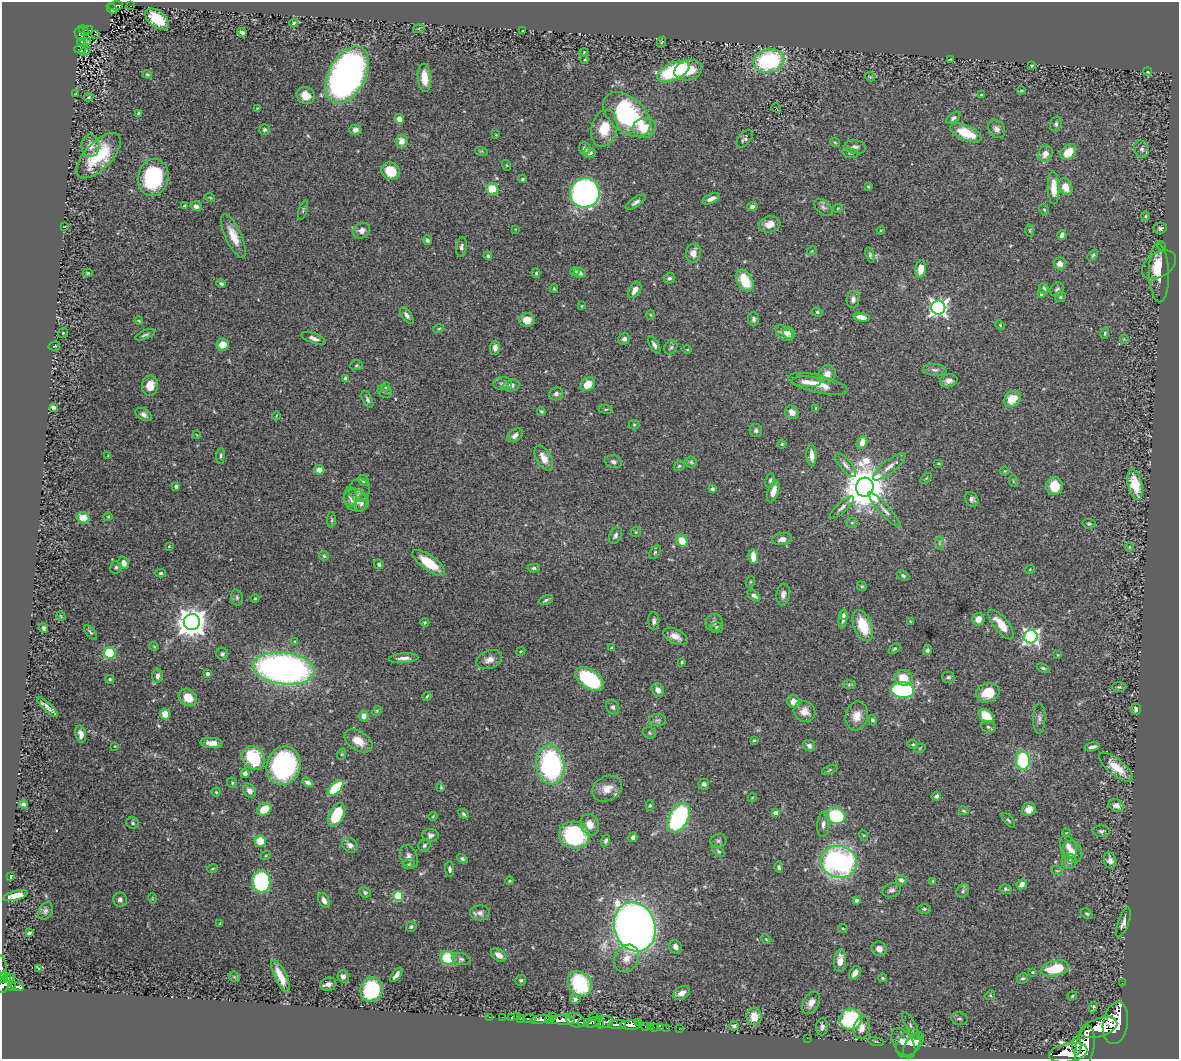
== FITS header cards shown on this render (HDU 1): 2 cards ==
NAXIS1  =                 1177
NAXIS2  =                 1057

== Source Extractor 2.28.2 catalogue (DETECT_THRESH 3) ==
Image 1177 x 1057 px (HDU 1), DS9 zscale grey, 1 PNG px = 1 image px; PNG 1181 x 1061 px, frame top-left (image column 1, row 1057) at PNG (2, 2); each listed source drawn as its Kron ellipse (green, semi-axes under 4 px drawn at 4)
Background 0.762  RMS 0.027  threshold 0.0825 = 3 sigma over >= 5 px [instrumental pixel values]
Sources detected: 458; all 458 listed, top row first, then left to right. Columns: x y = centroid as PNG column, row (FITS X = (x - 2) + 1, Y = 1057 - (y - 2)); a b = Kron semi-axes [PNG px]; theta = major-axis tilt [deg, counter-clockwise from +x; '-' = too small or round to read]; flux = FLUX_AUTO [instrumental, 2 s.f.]
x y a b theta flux
116 6 7 4 10 120
131 6 2 2 - 0.89
112 9 6 4 -44 110
157 19 13 8 -38 59
294 23 4 4 - 3.3
419 28 6 4 19 2.5
88 30 5 2 - 53
84 31 6 4 -57 120
522 31 3 2 - 1.2
242 32 5 3 - 5.9
80 34 7 5 -74 160
95 35 3 2 - 0.85
88 41 3 2 - 1.2
82 42 4 4 - 2
662 42 6 3 70 1.7
80 50 6 2 -14 2.9
85 51 6 2 22 3
584 52 4 3 - 1.1
585 59 4 3 - 1.7
950 59 3 2 - 1.2
769 61 15 11 13 190
1031 66 3 2 - 1.6
688 70 14 10 17 40
673 71 17 8 24 160
1148 72 4 3 - 1.7
147 74 5 4 - 3.2
347 75 30 18 63 950
870 77 5 4 - 2.1
424 78 14 6 -85 27
1021 90 4 3 - 1.6
76 93 3 2 - 1
981 95 3 3 - 2.5
306 96 9 8 - 24
89 97 5 4 - 3.2
257 108 4 4 - 1.5
776 108 5 2 - 1.1
138 113 3 3 - 3.7
627 114 27 17 -41 270
953 118 8 4 39 4.4
399 119 5 5 - 14
1056 124 7 5 73 4.5
604 128 18 12 75 47
644 128 12 10 10 36
996 129 10 7 -51 9.7
265 130 5 5 - 3.9
355 130 6 5 - 6.7
966 133 16 7 -23 54
496 135 3 2 - 1.4
745 139 10 6 47 5.1
402 141 7 6 - 13
835 142 5 4 - 2
90 146 11 9 -87 14
855 147 10 7 -9 7.7
585 149 6 5 - 6.1
1142 149 9 7 -63 5.8
481 151 6 4 -16 2.3
1068 152 9 6 42 31
589 153 6 5 - 9
850 153 8 4 -13 3
1045 154 8 7 - 14
99 156 29 13 46 100
506 165 6 3 -70 1.9
391 171 9 8 - 42
153 177 19 15 77 160
522 179 4 3 - 2.7
868 187 4 3 - 1.8
1065 187 9 6 -61 23
1054 188 16 5 -88 31
492 189 6 5 - 36
585 193 15 14 - 670
210 197 5 3 - 1.5
711 199 9 4 24 9.7
636 202 11 5 33 7.1
184 206 3 3 - 2.9
196 206 5 5 - 8.5
752 206 5 4 - 5.8
823 207 11 6 -42 5.3
838 208 5 4 - 2.2
303 210 10 3 72 2.5
1044 210 6 4 -65 2.6
1145 216 4 4 - 2.1
769 224 11 8 15 16
65 226 4 2 - 1.5
1160 228 7 5 6 4.1
515 229 2 2 - 1.2
881 230 4 3 - 1.6
1030 230 6 3 -90 2
362 231 9 7 32 9.7
1062 235 5 4 - 7.8
233 236 23 8 -65 29
427 240 5 4 - 3.3
1161 246 5 3 - 2.6
461 247 10 5 83 5.6
812 251 5 4 - 1.9
693 253 9 7 79 15
870 255 8 4 -75 4
1093 255 6 4 49 2.8
488 256 4 4 - 3.2
1060 264 6 6 - 11
1159 265 19 12 32 25
921 269 8 5 84 23
575 271 4 4 - 3.5
88 273 5 4 - 2
536 273 5 4 - 2.2
580 273 6 4 -19 7.1
1159 273 29 10 -88 34
669 278 6 5 - 4
745 281 12 7 -59 59
221 284 4 3 - 3.7
554 289 4 3 - 2.1
1044 289 5 4 - 3.8
635 290 9 5 58 12
1057 290 7 6 - 6
1041 294 3 3 - 2.5
1060 296 5 5 - 5.2
853 299 8 6 89 7.4
582 306 3 2 - 1.2
938 308 7 7 - 740
817 312 6 4 -28 2.8
407 315 9 5 -54 6.4
651 315 5 3 - 1.8
862 317 8 4 -11 17
753 319 7 5 -81 4.6
527 320 8 7 - 22
139 321 4 3 - 1.6
1000 325 5 3 - 1.7
439 329 5 3 - 1.8
63 333 5 4 - 2
784 333 10 6 -40 15
789 333 6 5 - 8.3
1105 333 6 4 72 2.6
145 335 11 3 23 3.8
314 338 13 5 -20 9
624 339 6 5 - 6
1124 339 5 5 - 1.7
223 345 6 5 - 28
654 345 9 4 -61 6.5
54 346 6 4 14 3
671 347 8 6 61 4.8
495 348 7 5 87 9.5
687 349 5 3 - 1.8
356 365 6 5 - 2.9
935 370 12 6 -4 6.8
827 374 9 8 - 17
345 378 4 4 - 5.6
949 381 9 6 12 9.2
806 382 15 5 -2 12
503 384 9 6 3 6.6
588 384 7 6 - 28
818 384 30 9 -13 37
511 385 8 6 10 7.7
150 386 10 8 81 22
386 387 5 3 - 1.8
385 392 7 6 - 4.4
556 394 7 6 - 5.7
367 399 9 4 -64 5
1012 399 9 7 40 32
53 407 4 4 - 18
816 408 4 4 - 1.5
606 409 7 3 -6 2.6
541 411 4 4 - 2.6
792 412 7 6 - 13
144 415 9 5 -32 7
276 416 4 3 - 1.5
634 425 5 5 - 2.4
756 430 6 6 - 4.5
197 435 4 3 - 1.3
515 435 8 5 38 8.6
862 442 7 5 67 17
782 444 4 4 - 2.5
811 455 10 5 -86 13
108 456 3 3 - 1.4
220 456 8 3 83 3.2
544 458 14 7 -61 20
613 462 8 6 -19 7.3
691 462 5 5 - 3.1
938 463 5 3 - 1.8
846 465 15 5 -50 8.9
679 466 6 4 43 2.5
889 467 20 6 39 15
319 470 5 5 - 17
1005 471 4 3 - 1.5
926 478 6 3 37 2.1
363 480 6 4 -42 6.7
770 480 7 5 78 3.7
1013 481 6 4 -72 2.2
1135 485 15 7 -76 57
176 486 4 4 - 3.4
1054 486 9 8 - 35
865 487 10 8 83 6800
712 489 4 3 - 3.4
359 490 11 10 - 8.9
773 491 11 5 72 18
350 497 10 6 -87 6.8
972 499 7 6 - 6.2
356 500 13 11 -27 20
361 503 9 5 77 5.9
842 507 15 5 41 7.3
885 510 23 5 -48 12
108 517 4 4 - 1.8
83 518 6 5 - 32
332 520 8 4 -90 2.8
852 523 5 5 - 2.6
1089 524 7 5 -10 3
636 532 5 5 - 2.5
615 535 9 6 63 6.5
782 539 10 6 9 10
682 541 6 5 - 31
939 543 7 4 -90 3.9
169 546 3 3 - 1.7
1129 547 4 4 - 1.7
655 552 7 5 54 3.2
324 556 5 4 - 3
753 557 7 4 -84 24
124 563 6 5 - 11
429 563 19 7 -36 53
379 564 5 4 - 3.4
116 567 6 5 - 3.5
534 568 6 4 1 3.9
1030 569 5 3 - 1.4
161 573 5 4 - 3
903 576 6 5 - 4.3
750 582 6 3 72 2
862 586 5 4 - 2.3
783 594 11 6 82 9.2
754 595 7 4 -39 7
237 598 8 6 -76 4.8
255 598 4 4 - 1.6
546 600 7 4 20 3.3
844 615 5 4 - 4.1
61 616 5 2 - 1.4
843 619 9 4 82 6
978 619 6 6 - 17
654 621 9 5 -88 5.9
910 621 4 3 - 1.5
192 622 8 8 - 2600
425 622 4 3 - 2.2
714 622 9 8 - 7.6
1001 624 18 7 -50 34
863 626 16 9 -68 57
717 627 6 5 - 3.5
44 628 5 3 - 3.5
90 632 8 4 -51 3.7
675 636 13 7 -24 14
1031 637 6 6 - 570
295 641 4 3 - 2
154 646 5 3 - 1.6
612 648 4 3 - 5.4
895 649 6 4 36 2.6
927 650 5 4 - 4.1
521 651 5 3 - 1.8
110 653 5 5 - 110
222 654 6 6 - 4.4
1058 655 4 3 - 1.4
404 658 15 4 4 11
489 660 13 9 22 14
682 662 3 3 - 2
283 668 31 16 -7 930
1043 668 7 4 -23 3.3
207 674 4 4 - 8.3
157 676 7 5 84 9.1
948 677 6 6 - 3.8
904 678 9 7 -17 35
110 679 4 4 - 2.8
589 679 16 9 -35 150
849 685 7 4 1 3.2
1119 687 7 5 1 2.9
658 690 7 5 -60 9
903 690 11 8 -5 270
988 693 12 9 19 38
427 696 5 3 - 2.4
188 697 9 8 - 30
794 702 7 6 - 18
47 707 14 4 -43 8.6
613 707 7 6 - 5
1136 709 6 5 - 5.4
377 711 5 4 - 2.1
805 711 11 10 - 20
165 714 5 5 - 23
364 716 5 5 - 11
857 716 14 11 79 21
986 716 8 5 -40 46
1039 718 15 6 89 7.3
657 720 8 6 1 5.7
872 720 5 4 - 3.8
988 727 7 5 -19 4.2
649 733 7 5 -22 3.1
81 734 9 5 -79 10
754 740 3 3 - 1.8
358 741 15 9 -32 25
212 743 11 5 -4 12
913 744 5 4 - 3
115 746 2 2 - 1.2
809 746 6 5 - 6.4
1092 747 8 3 14 6.3
920 748 6 3 19 1.6
342 754 6 3 71 1.9
253 758 13 10 -50 110
1023 760 9 7 -82 130
550 765 20 14 -84 320
284 766 19 16 73 310
1116 767 20 8 -39 33
830 770 8 4 22 2.6
245 773 4 4 - 7.6
308 782 6 4 -34 7.6
232 783 5 4 - 2.8
704 784 5 5 - 4.8
441 787 4 3 - 2.2
336 788 10 5 44 94
607 789 16 12 27 23
249 791 7 6 - 8.6
216 792 4 4 - 2.2
936 796 4 4 - 4.4
752 798 4 3 - 1.3
24 804 4 3 - 5.2
650 806 5 4 - 2.4
1116 806 8 6 -22 11
264 809 8 6 35 35
1029 809 7 6 - 20
964 811 5 3 - 2.6
775 813 4 4 - 16
464 814 6 4 -44 3.3
337 815 13 7 64 81
433 816 5 3 - 1.4
836 816 10 8 -26 120
679 818 16 9 61 270
1008 820 9 3 -49 2.7
132 823 6 5 - 3.6
823 824 12 6 83 8.4
590 825 11 9 -71 19
1101 831 8 6 -3 4.7
1066 833 4 3 - 1.4
430 835 8 6 3 7.2
574 835 15 13 -12 190
863 835 5 3 - 1.5
633 837 5 4 - 6.4
260 841 6 5 - 41
606 841 6 4 72 4.3
718 841 8 7 - 5
350 845 8 7 - 11
424 845 6 5 - 4.4
1068 847 11 7 -66 12
719 851 7 4 -37 2.8
1072 852 11 9 -59 14
266 855 5 3 - 1.7
409 857 12 8 -66 9.5
462 859 5 4 - 3.4
1110 860 8 6 -76 8.3
1069 861 7 7 - 8.9
839 862 18 15 -15 450
409 864 6 4 22 2.8
779 867 5 4 - 3.6
212 869 5 2 - 1.9
450 869 7 4 -85 5.1
1057 871 6 3 -18 2.4
11 876 4 2 - 2.2
901 880 5 5 - 8
261 881 11 9 -84 210
509 881 4 3 - 1.8
933 881 3 3 - 1.5
1022 884 6 4 48 10
1006 889 6 4 -16 3.1
891 890 9 7 22 6.2
963 891 7 5 53 4.5
365 892 6 5 - 3.1
15 896 12 5 14 23
398 896 5 5 - 100
152 898 5 3 - 1.5
120 900 7 6 - 6.2
324 900 8 5 -62 9.6
856 900 3 3 - 3.8
924 909 6 4 1 3.3
45 911 9 6 65 6.2
480 913 10 7 3 8.3
1087 914 6 5 - 3.1
1123 922 16 5 70 9.4
220 923 3 2 - 1.7
411 927 5 4 - 3.8
635 927 25 20 -73 1900
843 928 5 2 - 1.8
29 933 4 3 - 3.8
766 939 5 4 - 2.3
675 947 7 6 - 9.2
879 949 8 7 - 11
499 955 9 5 -37 12
448 958 7 6 - 79
627 958 14 11 59 19
461 959 9 5 -16 5.5
840 960 11 6 84 18
2 968 12 3 -82 94
38 968 3 2 - 2.4
1055 968 15 7 13 69
1033 972 3 3 - 2
855 973 7 5 56 14
396 975 8 4 52 7.6
280 976 18 6 -64 34
343 976 6 5 - 8.5
234 977 6 4 -43 2.5
4 978 5 3 - 220
9 978 5 3 - 200
882 978 4 3 - 2.2
1023 978 6 5 - 3.5
521 980 5 5 - 2.9
4 983 10 5 69 860
1122 983 2 2 - 8.6
328 984 8 6 15 11
580 984 14 11 -54 110
12 986 4 3 - 290
17 987 6 3 -14 250
371 990 12 11 - 140
682 993 9 6 29 12
990 995 5 4 - 2.4
1072 996 5 3 - 2.3
575 999 5 5 - 5.5
811 1003 12 7 59 15
1093 1007 5 3 - 3.1
517 1016 2 2 - 9
553 1016 3 2 - 84
593 1016 2 2 - 27
754 1016 8 7 - 29
489 1017 3 2 - 4.6
502 1017 2 2 - 15
511 1018 3 3 - 45
521 1019 3 3 - 220
529 1019 6 4 6 350
541 1019 10 4 10 1600
850 1019 11 10 - 200
959 1019 8 6 -10 4.6
549 1020 4 3 - 310
563 1020 12 4 -5 3900
575 1020 10 7 -21 1000
593 1022 8 4 25 1000
605 1022 7 6 - 500
639 1022 3 2 - 130
583 1023 5 4 - 630
600 1023 6 3 -76 350
1115 1023 21 12 80 8300
617 1024 9 3 3 1400
631 1025 10 4 -2 2300
645 1026 3 2 - 34
734 1026 4 4 - 4.7
911 1026 15 5 -63 7.2
650 1027 3 2 - 29
654 1027 2 2 - 23
822 1027 8 6 85 6.3
661 1028 3 2 - 19
667 1028 2 2 - 11
862 1028 11 8 77 15
1099 1028 19 9 17 5800
679 1029 2 2 - 14
807 1038 2 2 - 7.3
876 1041 8 3 -11 2.1
903 1043 16 9 -59 24
908 1044 15 10 60 27
913 1044 14 7 51 23
1077 1046 9 4 -90 1600
1085 1047 22 9 80 7000
1068 1053 19 9 10 7100
At the frame edge (FLAGS 8, measured only in part): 2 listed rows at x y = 2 968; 4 983